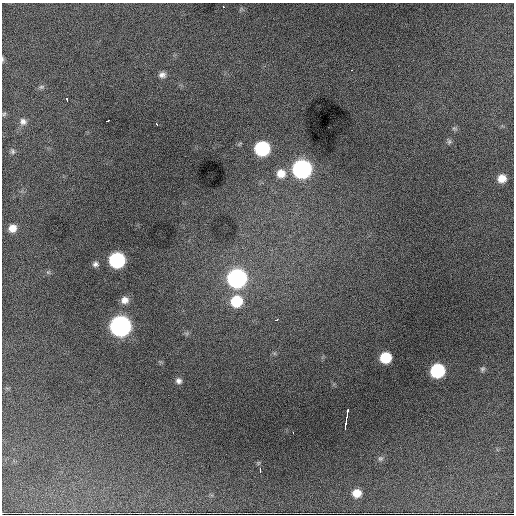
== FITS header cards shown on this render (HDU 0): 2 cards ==
NAXIS1  =                  512 / Axis length
NAXIS2  =                  512 / Axis length

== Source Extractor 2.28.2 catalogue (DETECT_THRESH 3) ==
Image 512 x 512 px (HDU 0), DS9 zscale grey, 1 PNG px = 1 image px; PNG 516 x 516 px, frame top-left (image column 1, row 512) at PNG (2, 3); no overlay
Background 4460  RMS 65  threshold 196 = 3 sigma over >= 5 px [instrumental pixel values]
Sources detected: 37; all 37 listed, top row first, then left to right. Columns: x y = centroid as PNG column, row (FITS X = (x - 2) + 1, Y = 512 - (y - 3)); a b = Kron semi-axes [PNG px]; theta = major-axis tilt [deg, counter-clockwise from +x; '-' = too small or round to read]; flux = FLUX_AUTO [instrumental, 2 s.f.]
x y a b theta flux
223 7 3 2 - 5.9e+03
2 59 7 3 -90 5.9e+03
352 70 2 2 - 2.6e+03
162 75 8 7 - 2.0e+04
41 87 8 6 15 9.5e+03
67 100 3 2 - 5.0e+03
4 114 6 5 - 6.6e+03
23 121 9 9 - 2.2e+04
107 121 3 2 - 1.1e+04
157 124 4 2 - 8.1e+03
454 128 7 5 -17 8.2e+03
449 141 8 6 75 9.4e+03
262 148 9 9 - 5.7e+05
12 151 8 6 -67 1.0e+04
302 169 10 10 - 1.7e+06
281 173 11 11 - 5.8e+04
502 178 8 7 - 4.8e+04
12 228 9 8 - 4.0e+04
117 260 9 9 - 7.7e+05
95 264 8 7 - 1.4e+04
48 272 6 5 - 7.2e+03
237 278 10 10 - 1.8e+06
125 300 9 8 - 3.1e+04
236 301 10 10 - 1.8e+05
276 320 3 3 - 3.2e+04
120 326 10 10 - 2.7e+06
385 357 8 8 - 1.6e+05
482 369 7 6 - 9.1e+03
437 371 9 9 - 4.7e+05
178 381 7 7 - 1.6e+04
347 412 6 3 85 3.2e+04
346 419 4 2 - 6.9e+03
345 424 8 3 81 1.8e+04
293 433 3 2 - 9.3e+03
380 458 7 7 - 1.1e+04
260 471 4 2 - 1.6e+04
357 493 8 8 - 5.2e+04
At the frame edge (FLAGS 8, measured only in part): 1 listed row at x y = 2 59